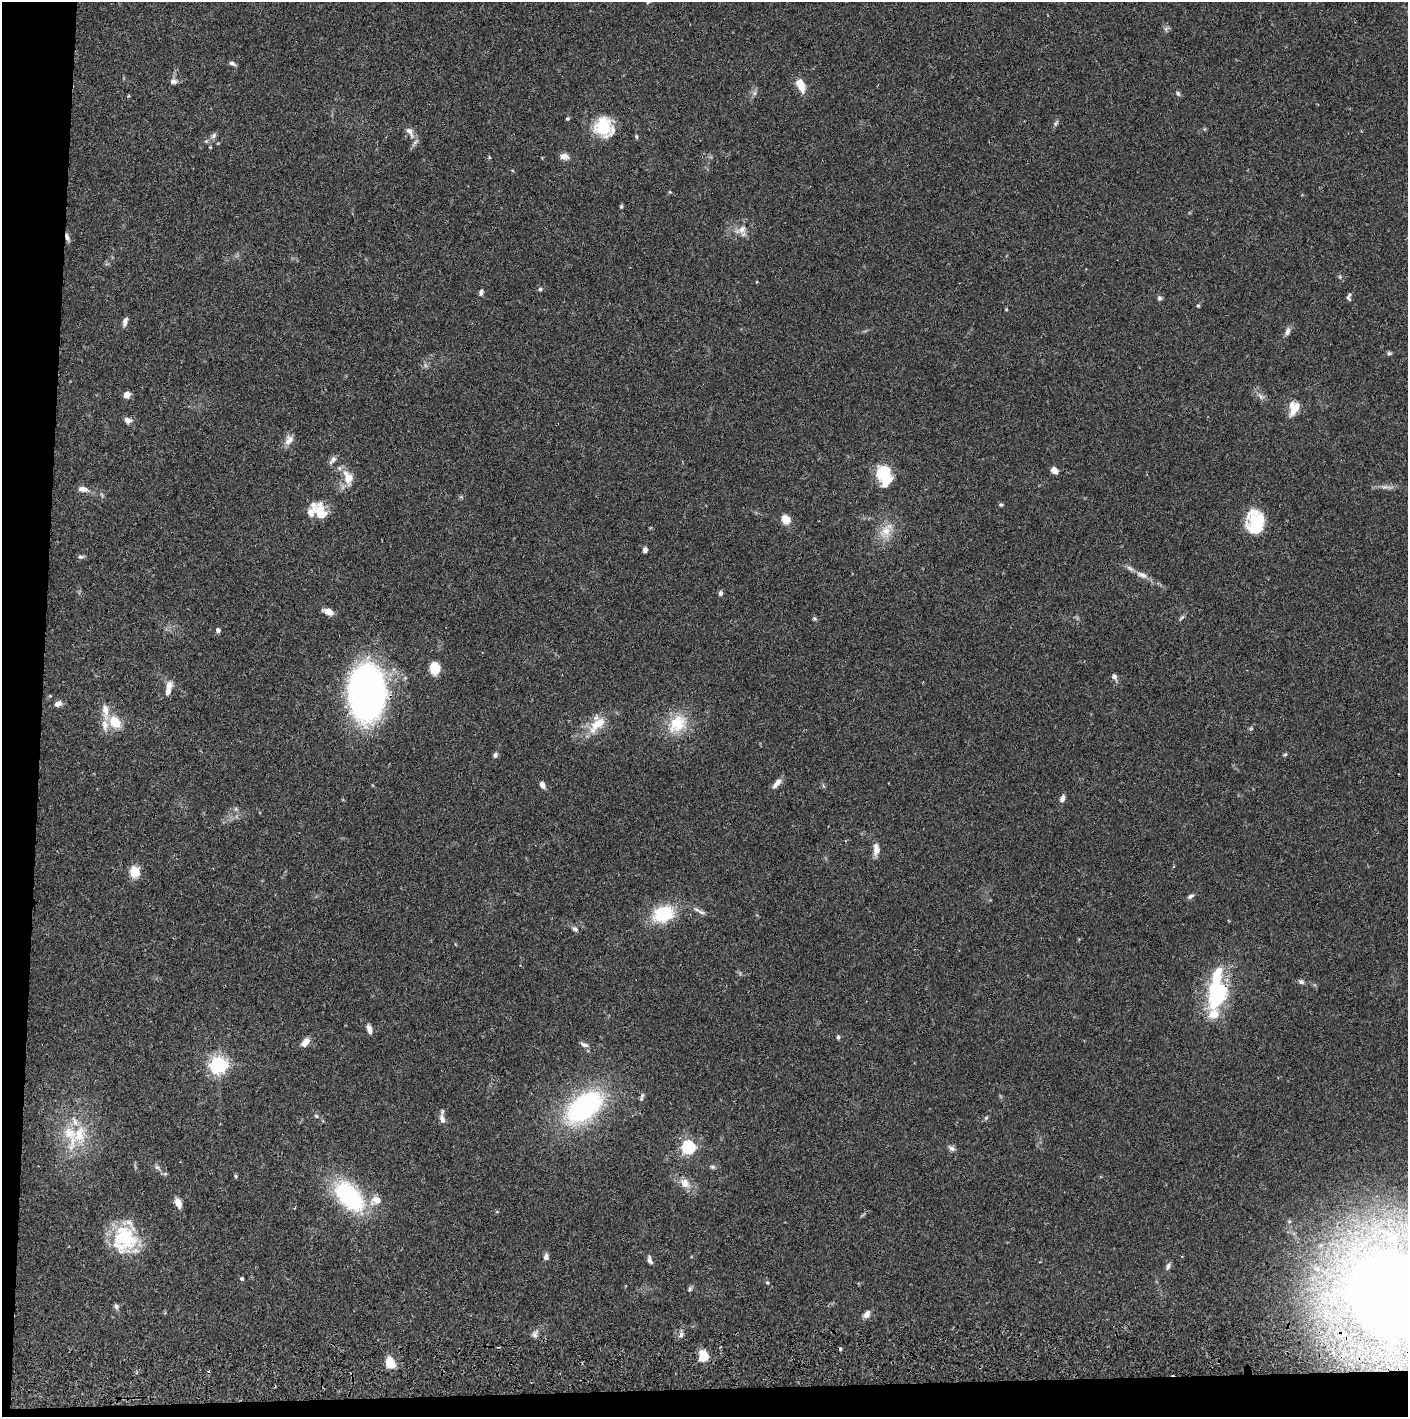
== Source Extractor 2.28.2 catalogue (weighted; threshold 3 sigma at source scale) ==
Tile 7 of 3 x 3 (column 1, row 3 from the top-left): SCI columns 4-1409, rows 57-1471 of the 4229 x 4358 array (HDU 1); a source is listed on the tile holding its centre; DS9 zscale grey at full resolution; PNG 1410 x 1419 px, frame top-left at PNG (2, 2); no overlay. Shown black and unused: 5% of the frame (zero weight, under 2 of 3 exposures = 3% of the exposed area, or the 3 px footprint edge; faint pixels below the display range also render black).
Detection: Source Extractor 2.28.2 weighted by HDU 2 'WHT'; one run over the whole footprint, this tile lists its part. Background 0.0682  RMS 0.0048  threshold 0.0218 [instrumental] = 3 sigma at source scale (4.5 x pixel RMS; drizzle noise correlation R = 1.50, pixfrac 1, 0.05/0.05 arcsec/px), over >= 5 px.
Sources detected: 124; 1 too faint to see at this stretch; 5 inside a brighter object's white glare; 2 cosmic-ray / hot-pixel residue — not listed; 10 inside a brighter listed object's ellipse — not listed separately; the other 106 listed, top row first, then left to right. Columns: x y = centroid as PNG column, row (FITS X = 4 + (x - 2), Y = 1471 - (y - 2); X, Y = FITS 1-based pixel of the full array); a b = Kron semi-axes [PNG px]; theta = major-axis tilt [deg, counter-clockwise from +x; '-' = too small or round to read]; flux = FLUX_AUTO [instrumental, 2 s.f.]
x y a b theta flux
232 63 8 5 -30 1.4
173 81 10 8 15 1.8
801 85 15 7 -65 7.7
755 93 7 4 89 1
1178 93 7 5 -50 0.96
567 119 5 4 - 0.58
1056 123 10 4 58 1
603 126 20 17 88 19
410 132 18 8 -60 3.6
214 136 9 6 48 1.4
636 137 6 3 -81 0.59
564 156 11 7 -8 2.7
489 157 6 4 -71 0.48
621 206 5 4 - 0.58
742 229 19 12 34 5.3
67 237 11 4 -75 1.5
1340 277 6 4 -49 0.69
540 289 5 5 - 0.78
481 292 7 5 77 1.5
1159 298 7 6 - 1
1348 298 8 5 -51 0.97
1198 306 4 4 - 0.53
125 322 11 6 74 2
1287 331 10 6 74 1.9
1389 353 7 5 -11 0.82
127 395 7 6 - 3.2
1260 396 10 4 -60 1.5
1294 408 18 11 76 7.3
128 420 8 7 - 2.4
289 440 15 10 55 3.4
332 460 14 6 52 1.8
1054 470 6 4 -38 6.1
883 473 16 14 -58 19
348 478 21 11 -71 7
1386 487 19 3 -7 2.1
83 489 12 7 -7 3.1
1001 504 5 3 - 0.61
321 510 21 9 -87 5.8
311 512 21 13 26 5.3
786 519 7 6 - 8.2
1255 521 21 17 -69 22
886 531 18 14 69 7.6
645 550 6 5 - 1.6
80 557 7 5 -1 0.98
1142 575 17 7 -21 3.2
721 593 7 5 89 1.1
328 612 11 6 -21 3.7
1182 617 10 4 49 0.94
218 630 4 4 - 1.7
435 668 11 9 -84 9.4
1114 677 6 6 - 1.7
169 685 11 9 65 3
367 693 32 23 -88 320
58 704 10 7 25 2.3
105 711 26 8 -83 5.7
115 722 13 10 -51 10
677 724 28 22 50 16
597 725 32 13 44 11
1251 729 6 4 0 0.57
1285 754 6 4 28 0.66
495 755 7 6 - 1.1
777 783 16 6 51 2.9
542 785 7 5 -64 2.3
1062 798 9 6 64 1.9
876 849 16 8 89 3.3
134 872 12 10 -82 7.2
1190 896 9 5 25 1.4
701 912 11 5 -26 1.6
663 914 28 20 21 21
575 929 9 5 -38 1.4
1301 982 8 6 -16 1.2
1216 985 55 13 82 29
369 1029 12 6 -75 2.3
838 1037 6 5 - 0.85
305 1042 12 7 48 3.2
584 1045 12 6 -19 1.6
219 1065 7 6 - 190
641 1099 8 5 72 1
584 1107 47 25 36 76
316 1116 6 4 -47 0.76
986 1118 6 4 45 0.69
442 1119 12 7 -72 2.7
79 1134 30 19 82 18
688 1147 6 6 - 97
951 1148 10 6 -31 1.5
158 1167 10 4 -39 1.3
712 1167 7 5 -1 0.95
235 1176 6 4 -89 0.59
685 1183 16 11 -51 5.1
349 1196 46 26 -48 45
178 1203 9 6 -68 4.9
125 1237 36 28 89 28
1392 1239 27 20 25 30
546 1257 8 6 82 1.7
650 1260 10 5 -74 1.7
1168 1266 10 5 66 1.4
242 1279 5 4 - 0.79
767 1283 6 5 - 0.73
689 1289 7 5 43 0.92
1392 1295 43 39 -38 1500
116 1306 7 6 - 1.2
867 1314 10 6 50 2.6
535 1334 11 7 65 1.9
681 1334 9 6 80 1.5
703 1357 9 8 - 9.9
391 1363 9 6 -65 12
Overlapping masked pixels (flux is a lower limit): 2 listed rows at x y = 67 237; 1392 1295
Isophote crosses this tile's border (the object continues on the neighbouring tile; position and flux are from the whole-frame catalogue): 1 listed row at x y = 1392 1295